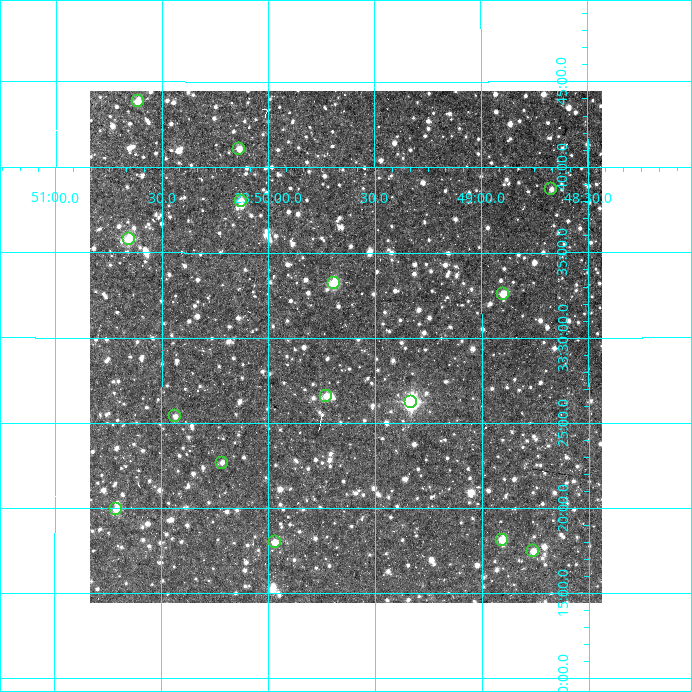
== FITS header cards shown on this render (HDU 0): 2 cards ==
NAXIS1  =                  512
NAXIS2  =                  512

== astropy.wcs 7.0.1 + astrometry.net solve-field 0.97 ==
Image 512 x 512 px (HDU 0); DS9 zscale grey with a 90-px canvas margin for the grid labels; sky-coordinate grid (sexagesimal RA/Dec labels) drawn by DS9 from the SOLVED WCS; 15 Tycho-2 reference stars matched to detected sources circled (green)
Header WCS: RA---TAN/DEC--TAN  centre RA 23:49:38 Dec +33:30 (357.41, +33.49 deg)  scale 3.52 arcsec/px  FOV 30.0' x 30.0'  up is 0 deg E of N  parity normal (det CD < 0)
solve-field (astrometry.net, Tycho-2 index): VERIFIED the header's WCS against the Tycho-2 star catalogue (verified at 2 index scales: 9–15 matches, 0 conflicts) and refined it, rather than solving blind
Solved WCS: RA---TAN-SIP/DEC--TAN-SIP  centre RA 23:49:38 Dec +33:30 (357.41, +33.49 deg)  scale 3.52 arcsec/px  FOV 30.0' x 30.0'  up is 0 deg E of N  parity normal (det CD < 0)
The solver's refit moves the header's centre by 1.4 arcsec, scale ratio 1.001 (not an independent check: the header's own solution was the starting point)
Tycho-2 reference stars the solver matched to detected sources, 15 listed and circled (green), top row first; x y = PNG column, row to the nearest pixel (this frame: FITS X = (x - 90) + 1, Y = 512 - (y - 91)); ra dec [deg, ICRS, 3 dp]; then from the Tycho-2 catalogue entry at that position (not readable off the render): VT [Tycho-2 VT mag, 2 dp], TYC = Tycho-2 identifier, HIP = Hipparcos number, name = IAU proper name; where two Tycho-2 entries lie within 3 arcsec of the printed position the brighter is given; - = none
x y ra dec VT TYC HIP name
138 101 357.653 +33.731 10.90 2771-614-1 - -
239 149 357.534 +33.685 12.20 2771-596-1 - -
551 189 357.168 +33.645 12.70 2771-515-1 - -
241 201 357.532 +33.634 11.67 2771-533-1 - -
129 239 357.663 +33.597 10.67 2771-559-1 - -
334 283 357.423 +33.553 10.15 2771-1093-1 - -
503 294 357.224 +33.543 11.64 2771-2136-1 - -
326 396 357.432 +33.443 11.56 2771-871-1 - -
411 402 357.333 +33.438 9.12 2771-859-1 - -
175 416 357.609 +33.424 12.41 2771-794-1 - -
222 463 357.554 +33.378 11.98 2771-411-1 - -
116 509 357.678 +33.332 11.55 2771-1894-1 - -
502 540 357.226 +33.302 11.59 2771-2075-1 - -
275 542 357.492 +33.301 11.71 2771-34-1 - -
533 551 357.190 +33.292 11.56 2771-1266-1 - -